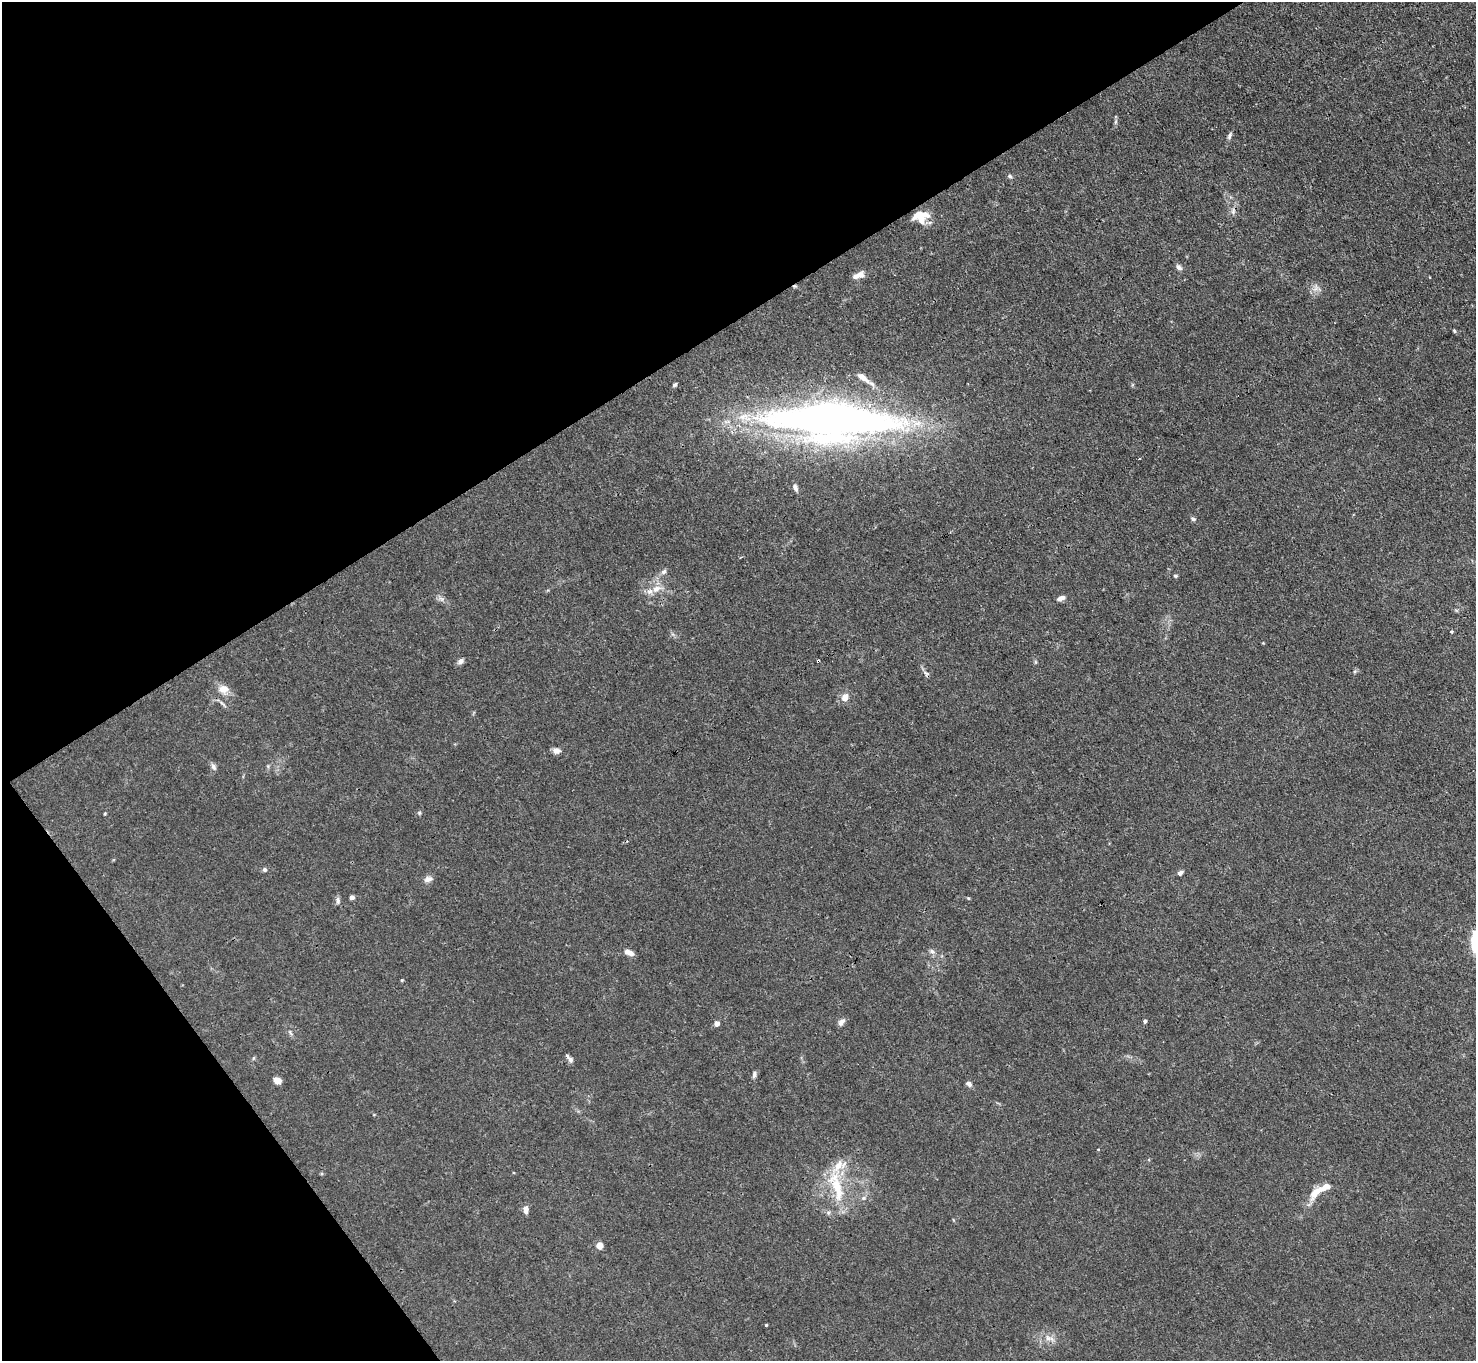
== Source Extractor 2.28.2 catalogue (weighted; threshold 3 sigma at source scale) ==
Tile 5 of 4 x 4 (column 1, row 2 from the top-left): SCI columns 1-1474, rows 2875-4233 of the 5894 x 5887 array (HDU 1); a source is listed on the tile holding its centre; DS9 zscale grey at full resolution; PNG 1478 x 1363 px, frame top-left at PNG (2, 2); no overlay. Shown black and unused: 31% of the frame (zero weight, under 3 of 4 exposures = <1% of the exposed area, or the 3 px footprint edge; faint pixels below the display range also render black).
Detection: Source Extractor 2.28.2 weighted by HDU 2 'WHT'; one run over the whole footprint, this tile lists its part. Background 0.0269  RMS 0.0028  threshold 0.0124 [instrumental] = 3 sigma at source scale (4.5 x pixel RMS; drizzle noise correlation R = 1.50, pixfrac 1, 0.05/0.05 arcsec/px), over >= 5 px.
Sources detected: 62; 1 cosmic-ray / hot-pixel residue — not listed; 6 inside a brighter listed object's ellipse — not listed separately; the other 55 listed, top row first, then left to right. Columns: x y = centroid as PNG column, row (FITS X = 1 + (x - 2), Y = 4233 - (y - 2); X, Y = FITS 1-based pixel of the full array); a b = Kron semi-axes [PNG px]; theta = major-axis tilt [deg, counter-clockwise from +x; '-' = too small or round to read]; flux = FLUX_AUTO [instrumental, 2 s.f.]
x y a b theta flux
1229 136 9 5 69 0.72
1010 176 6 5 - 0.57
1233 211 10 6 80 1
921 220 13 10 -81 2.8
1179 267 8 6 -53 0.96
861 275 10 9 - 1.5
1316 288 11 8 75 1.5
1454 331 5 3 - 0.36
863 378 18 7 -38 2.5
675 385 6 4 39 0.46
832 421 118 32 -2 220
1140 458 3 2 - 0.31
795 487 8 5 -66 0.89
1193 519 8 5 -30 0.6
664 572 8 6 41 0.85
1175 576 5 4 - 0.42
656 589 15 9 22 2.9
1061 598 10 5 20 1.1
1451 632 4 4 - 0.42
460 661 8 6 42 1.1
818 661 3 2 - 0.37
1035 662 6 4 -89 0.35
1355 671 6 4 45 0.43
926 673 10 5 -52 0.78
223 689 14 11 -9 2.7
845 698 6 5 - 3.3
556 750 9 7 -15 1.3
213 767 10 6 -65 0.9
105 813 4 3 - 0.25
419 813 5 4 - 0.36
264 870 6 5 - 0.59
1180 873 6 5 - 0.95
428 879 12 7 16 1.3
352 897 5 4 - 1
968 898 5 4 - 0.27
338 900 9 5 -88 0.83
932 951 8 5 -30 0.74
630 953 8 6 9 1.1
402 980 5 3 - 0.24
1145 1021 4 3 - 0.7
841 1022 10 6 52 1.1
717 1024 4 4 - 1.8
290 1032 10 3 -61 0.57
253 1058 6 4 89 0.32
570 1059 10 6 -48 1.1
754 1074 8 5 74 0.75
277 1080 8 6 -19 1.9
969 1084 7 5 -35 1.1
837 1187 48 14 -73 11
1315 1192 21 9 58 3.4
864 1198 7 5 21 0.64
526 1210 8 5 88 1.7
599 1245 4 4 - 4.5
766 1325 3 3 - 0.26
1048 1338 10 7 -45 1.6
Overlapping masked pixels (flux is a lower limit): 2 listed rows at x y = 832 421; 818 661